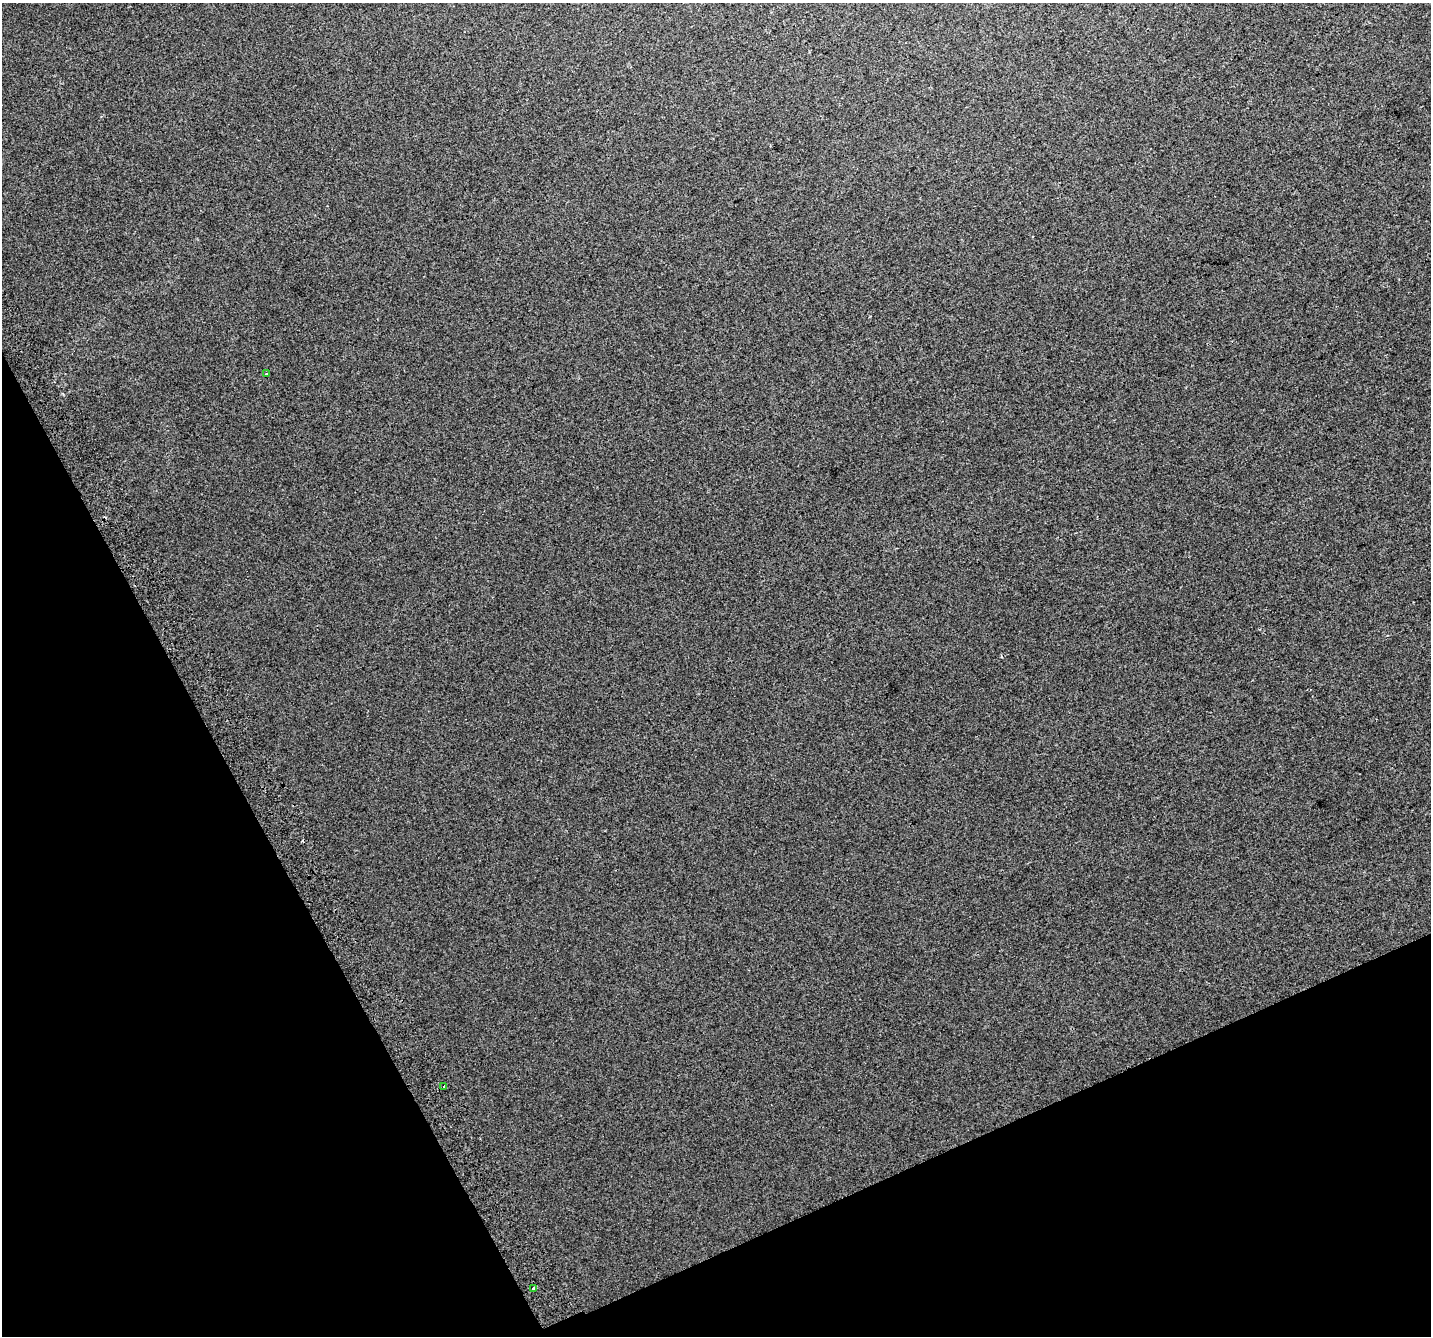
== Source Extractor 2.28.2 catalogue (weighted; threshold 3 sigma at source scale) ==
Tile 14 of 4 x 4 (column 2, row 4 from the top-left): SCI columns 1472-2900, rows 177-1510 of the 5798 x 5630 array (HDU 1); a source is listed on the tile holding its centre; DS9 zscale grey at full resolution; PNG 1433 x 1338 px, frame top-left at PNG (2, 3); each listed source drawn as its Kron ellipse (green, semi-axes under 4 px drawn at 4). Shown black and unused: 23% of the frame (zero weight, under 2 of 3 exposures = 2% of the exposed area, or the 3 px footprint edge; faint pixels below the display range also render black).
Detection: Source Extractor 2.28.2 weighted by HDU 2 'WHT'; one run over the whole footprint, this tile lists its part. Background 0.00565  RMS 0.0069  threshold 0.0313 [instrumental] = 3 sigma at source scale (4.5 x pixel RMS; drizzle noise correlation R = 1.50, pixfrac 1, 0.0396/0.0396 arcsec/px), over >= 5 px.
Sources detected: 6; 3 cosmic-ray / hot-pixel residue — neither listed nor drawn; the other 3 listed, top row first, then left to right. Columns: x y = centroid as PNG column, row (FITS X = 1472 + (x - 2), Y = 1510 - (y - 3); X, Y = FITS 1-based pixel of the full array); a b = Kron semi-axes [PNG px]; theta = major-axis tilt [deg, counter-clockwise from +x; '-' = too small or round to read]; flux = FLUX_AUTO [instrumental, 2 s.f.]
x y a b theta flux
267 374 3 2 - 0.85
444 1086 3 3 - 10
533 1289 3 3 - 0.75